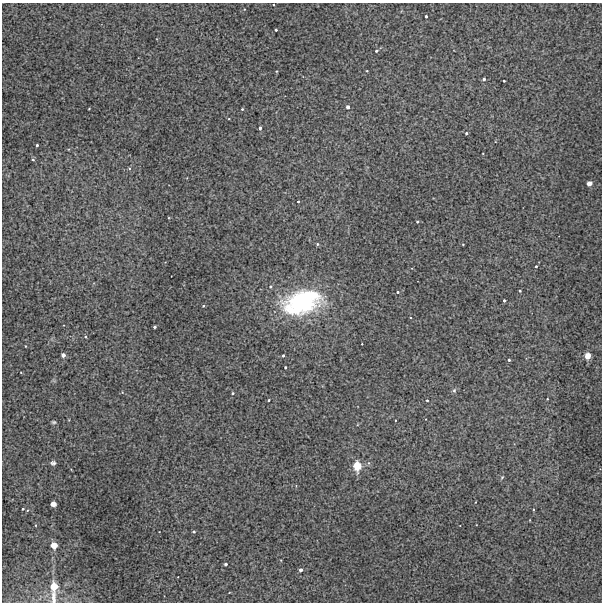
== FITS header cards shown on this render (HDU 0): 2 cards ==
NAXIS1  =                  600 / Width of image
NAXIS2  =                  600 / Height of image

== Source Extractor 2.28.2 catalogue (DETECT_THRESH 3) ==
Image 600 x 600 px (HDU 0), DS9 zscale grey, 1 PNG px = 1 image px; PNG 604 x 604 px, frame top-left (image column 1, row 600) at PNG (2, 3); no overlay
Background 568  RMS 1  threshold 3.11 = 3 sigma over >= 5 px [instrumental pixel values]
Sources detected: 54; all 54 listed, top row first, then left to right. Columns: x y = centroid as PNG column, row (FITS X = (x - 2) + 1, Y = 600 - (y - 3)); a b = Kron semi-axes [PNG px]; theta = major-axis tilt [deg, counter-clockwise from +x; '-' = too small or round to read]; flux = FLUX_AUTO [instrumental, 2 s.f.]
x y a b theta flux
273 5 3 2 - 68
426 16 3 3 - 150
276 30 3 2 - 72
376 51 4 3 - 110
367 71 3 2 - 46
484 79 3 3 - 200
504 81 3 3 - 94
348 107 3 3 - 440
89 109 3 2 - 45
242 109 3 3 - 71
260 128 3 3 - 230
466 133 3 3 - 150
37 145 3 3 - 140
33 159 4 4 - 100
589 183 4 3 - 2200
298 201 3 2 - 76
417 222 3 3 - 120
317 244 4 4 - 73
463 244 3 2 - 46
536 266 3 3 - 88
270 286 5 4 - 110
520 291 3 3 - 110
398 292 4 3 - 84
504 300 3 3 - 200
302 302 39 22 17 9700
203 306 3 3 - 73
155 327 3 3 - 190
85 337 4 3 - 72
362 344 2 2 - 50
25 346 3 2 - 40
63 355 3 3 - 970
283 356 3 3 - 130
588 356 4 3 - 4300
509 360 3 3 - 120
285 367 3 3 - 120
454 390 6 5 - 130
233 393 3 3 - 150
547 399 3 2 - 49
269 400 3 2 - 97
427 400 3 3 - 84
54 422 6 4 -2 97
53 463 6 5 - 150
357 466 4 4 - 13000
502 477 6 4 46 79
476 502 3 2 - 38
53 504 5 5 - 250
23 509 3 2 - 89
533 509 4 3 - 59
194 532 3 3 - 140
54 545 6 6 - 470
226 564 3 3 - 260
301 570 3 3 - 450
54 586 8 7 - 1000
54 597 22 7 -87 500
At the frame edge (FLAGS 8, measured only in part): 1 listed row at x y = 54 597